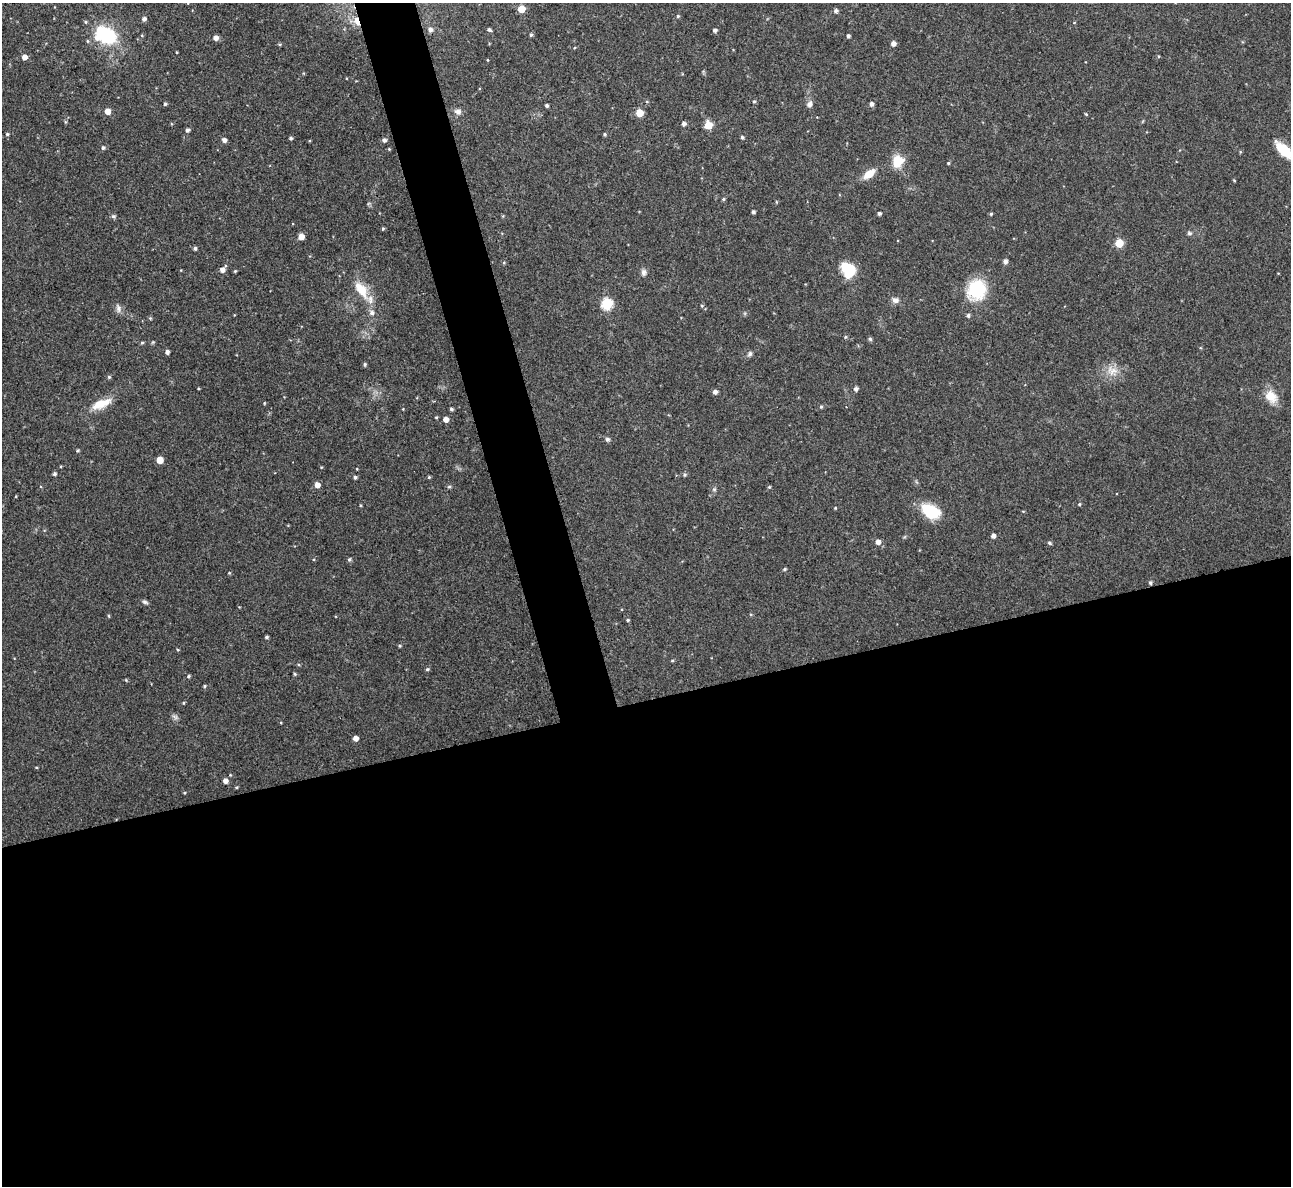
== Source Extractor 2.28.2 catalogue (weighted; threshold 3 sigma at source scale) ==
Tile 15 of 4 x 4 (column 3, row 4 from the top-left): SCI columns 2580-3868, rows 144-1327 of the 5158 x 5143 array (HDU 1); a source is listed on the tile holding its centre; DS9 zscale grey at full resolution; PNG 1293 x 1188 px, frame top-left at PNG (2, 3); no overlay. Shown black and unused: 44% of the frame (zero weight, under 3 of 4 exposures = <1% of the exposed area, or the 3 px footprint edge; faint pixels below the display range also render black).
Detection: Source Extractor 2.28.2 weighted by HDU 2 'WHT'; one run over the whole footprint, this tile lists its part. Background 0.072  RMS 0.0054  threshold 0.0245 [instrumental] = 3 sigma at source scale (4.5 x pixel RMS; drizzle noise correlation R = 1.50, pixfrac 1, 0.05/0.05 arcsec/px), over >= 5 px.
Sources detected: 125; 1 inside a brighter listed object's ellipse — not listed separately; the other 124 listed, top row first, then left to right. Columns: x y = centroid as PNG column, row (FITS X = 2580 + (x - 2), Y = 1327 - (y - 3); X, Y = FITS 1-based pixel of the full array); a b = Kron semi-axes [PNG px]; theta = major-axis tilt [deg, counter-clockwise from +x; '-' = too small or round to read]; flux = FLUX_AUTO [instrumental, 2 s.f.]
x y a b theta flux
521 9 5 5 - 14
836 11 5 5 - 1.4
678 16 4 4 - 0.73
144 19 5 4 - 1.6
357 21 12 6 -67 4.9
430 30 7 6 - 1.7
489 30 5 4 - 1.2
715 30 4 4 - 1.4
106 35 19 14 -23 39
531 35 4 4 - 0.99
142 36 4 3 - 0.41
848 36 4 3 - 1.3
216 38 5 5 - 2.8
893 43 5 4 - 2.6
280 44 5 3 - 0.58
1158 56 5 3 - 0.47
25 57 5 4 - 3.8
487 60 4 3 - 0.4
754 101 4 4 - 0.65
647 102 5 3 - 0.48
165 104 4 3 - 0.85
809 104 6 5 - 2.6
871 104 5 4 - 2
547 105 4 3 - 1.2
108 111 5 5 - 5.5
458 112 10 8 -25 2.2
639 113 5 5 - 13
1086 114 4 3 - 0.49
684 124 4 4 - 1.9
708 125 5 5 - 14
187 130 4 4 - 1.4
7 134 4 4 - 0.69
605 134 5 4 - 0.75
742 137 4 3 - 0.89
291 138 4 3 - 0.94
224 140 4 4 - 2.5
384 140 5 5 - 1.5
103 148 5 5 - 1.1
389 149 4 2 - 0.45
1284 150 22 9 -43 16
898 161 17 14 64 8.6
948 163 4 3 - 0.62
869 174 12 7 37 7.8
1234 180 4 3 - 0.46
723 199 4 4 - 0.69
753 212 4 3 - 1.1
879 213 4 3 - 1.2
991 214 4 4 - 0.69
113 216 6 5 - 1.2
383 228 4 4 - 0.63
1189 233 7 5 -15 1.1
301 237 5 5 - 3.7
1119 243 5 5 - 18
195 248 4 4 - 1.2
1005 261 6 6 - 1.4
848 269 14 11 -47 21
222 270 5 5 - 2.9
235 271 4 3 - 0.57
644 272 10 7 89 1.8
361 290 25 12 -56 12
977 290 15 14 - 37
895 300 10 8 -13 2.5
607 304 6 6 - 46
702 306 5 5 - 0.69
118 308 13 6 -70 2.2
372 313 7 6 - 1.9
968 315 5 4 - 1.2
150 318 5 3 - 0.57
845 337 5 4 - 0.68
870 339 5 5 - 0.93
153 342 5 4 - 0.56
142 343 4 4 - 0.65
167 352 4 4 - 1.9
750 354 7 6 - 1.4
365 364 4 4 - 0.92
1112 371 18 13 -13 7.2
109 377 4 4 - 0.76
856 389 5 4 - 1.6
715 392 5 5 - 2
1271 396 18 13 -45 8
99 404 21 12 36 8.3
821 407 5 4 - 0.77
451 409 4 3 - 0.95
436 417 4 3 - 0.53
446 419 5 4 - 3.3
607 439 6 5 - 1.2
77 451 4 4 - 0.67
160 460 5 5 - 8.3
357 469 4 2 - 0.34
54 474 4 4 - 1.1
685 475 5 5 - 0.91
355 477 4 4 - 1.1
429 477 4 4 - 0.59
317 485 5 5 - 3.7
449 487 6 4 1 0.67
769 487 4 4 - 0.62
714 489 6 5 - 0.94
1079 504 4 4 - 0.56
835 508 4 3 - 0.47
930 511 19 11 -26 23
993 536 4 4 - 2.1
878 542 5 5 - 2.9
1050 543 5 4 - 0.91
349 559 5 5 - 0.97
785 569 4 3 - 0.84
229 573 4 3 - 0.48
1150 582 5 4 - 0.93
145 602 8 5 -16 1.2
109 616 5 3 - 0.53
628 620 4 3 - 0.68
267 637 4 3 - 0.88
400 646 4 4 - 0.59
672 660 5 3 - 0.51
427 669 5 4 - 0.8
295 674 5 4 - 0.62
189 676 4 4 - 0.82
204 686 4 4 - 0.66
183 703 5 3 - 0.55
175 717 9 5 -30 1.5
356 738 4 4 - 3.5
36 767 4 3 - 0.43
225 781 5 5 - 2.6
237 787 4 3 - 0.56
184 793 4 3 - 0.5
Overlapping masked pixels (flux is a lower limit): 1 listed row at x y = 357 21
Isophote crosses this tile's border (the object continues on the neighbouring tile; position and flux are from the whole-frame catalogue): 1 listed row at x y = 1284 150